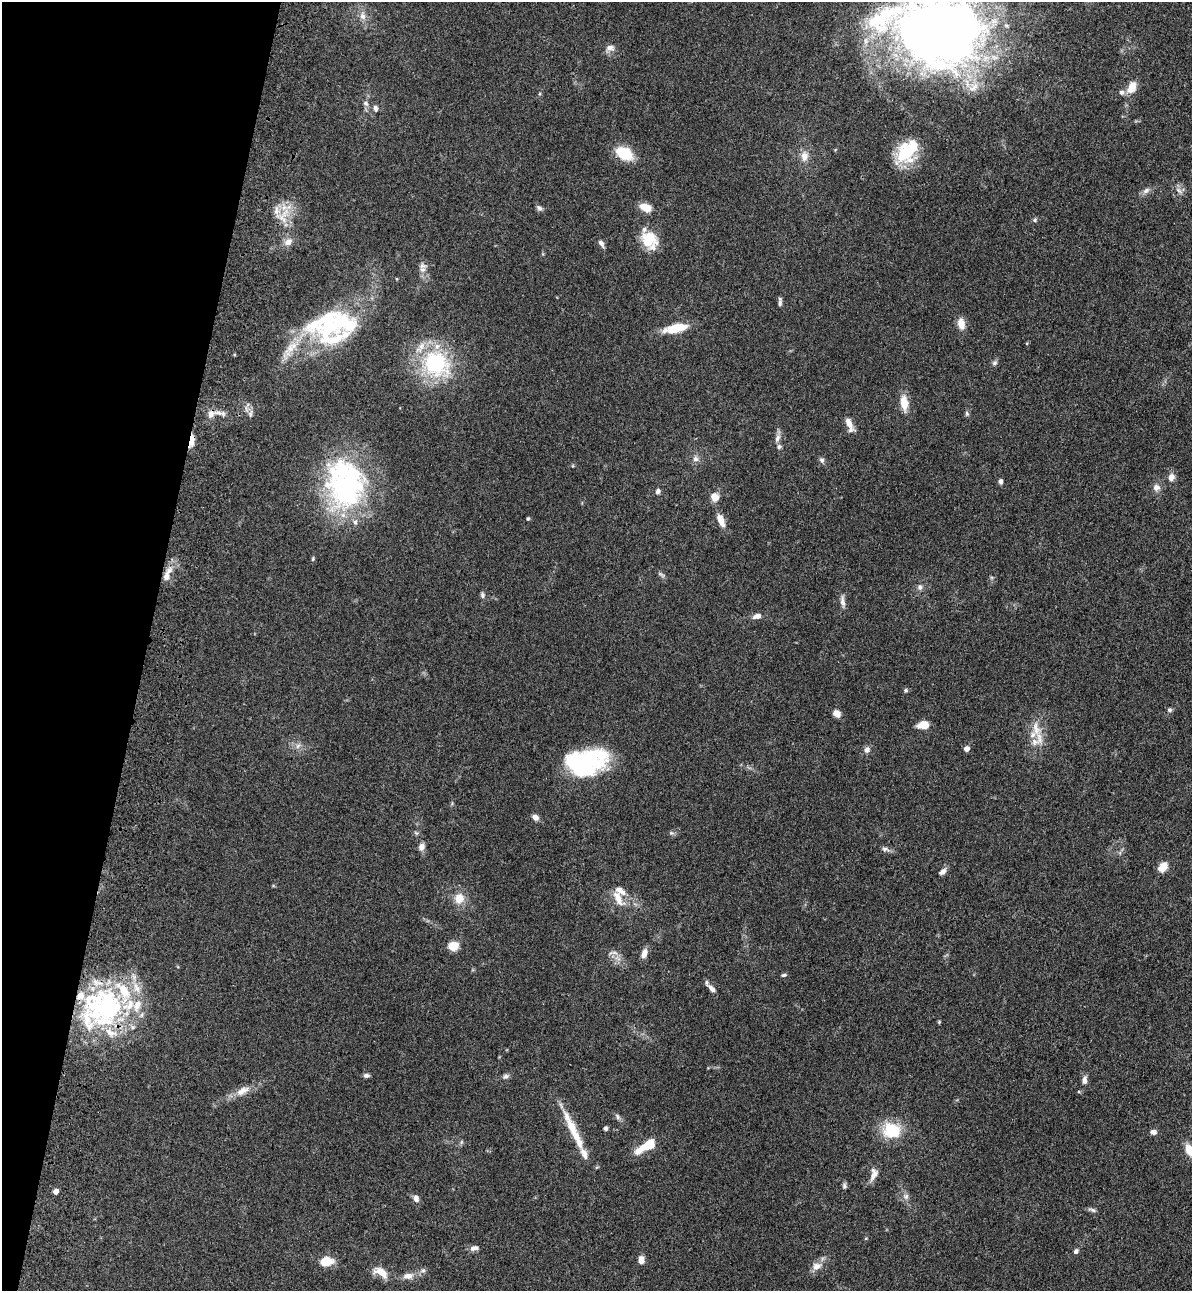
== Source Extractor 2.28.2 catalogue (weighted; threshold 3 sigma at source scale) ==
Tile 9 of 4 x 4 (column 1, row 3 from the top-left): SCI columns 354-1543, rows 1326-2614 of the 5346 x 5227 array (HDU 1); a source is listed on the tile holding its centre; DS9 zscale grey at full resolution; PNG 1194 x 1293 px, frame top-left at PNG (2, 2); no overlay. Shown black and unused: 12% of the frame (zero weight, under 3 of 4 exposures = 6% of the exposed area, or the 3 px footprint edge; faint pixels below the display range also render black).
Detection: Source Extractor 2.28.2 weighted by HDU 2 'WHT'; one run over the whole footprint, this tile lists its part. Background 0.0962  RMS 0.0061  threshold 0.0274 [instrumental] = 3 sigma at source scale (4.5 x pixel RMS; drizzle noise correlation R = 1.50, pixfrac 1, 0.05/0.05 arcsec/px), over >= 5 px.
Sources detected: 133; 4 inside a brighter object's white glare — not listed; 26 inside a brighter listed object's ellipse — not listed separately; the other 103 listed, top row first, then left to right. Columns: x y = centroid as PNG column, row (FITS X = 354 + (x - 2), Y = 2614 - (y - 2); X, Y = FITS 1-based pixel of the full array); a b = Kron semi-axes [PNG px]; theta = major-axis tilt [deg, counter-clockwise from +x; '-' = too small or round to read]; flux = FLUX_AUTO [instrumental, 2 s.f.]
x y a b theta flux
362 16 12 8 -78 4
939 31 92 74 -9 540
610 48 12 9 6 3.4
1132 87 15 9 63 7.6
366 103 9 6 -40 1.8
376 108 8 6 -83 2.1
907 152 28 20 51 30
624 153 14 9 -28 28
804 156 14 10 88 5.4
1179 190 12 5 -38 2.3
1146 191 11 7 38 2.5
284 207 7 5 44 2.9
645 207 14 8 -21 7.7
539 208 9 6 -42 1.8
283 219 19 8 -48 7
1035 220 6 5 - 1
649 239 21 20 - 16
288 242 12 9 28 4.4
601 244 11 5 -57 2.1
422 266 12 9 -9 3
780 302 12 4 88 1.6
961 324 15 9 -79 5.6
330 327 46 36 65 63
676 328 26 9 11 16
290 349 45 11 51 14
994 363 7 6 - 1.4
435 364 35 29 -34 58
904 403 17 8 -84 9
250 413 12 6 74 2
967 413 7 5 -88 1.1
211 414 11 9 61 3.9
849 424 19 7 -67 5.1
777 438 12 7 72 2.9
192 441 16 6 80 4.9
695 459 8 8 - 2.4
822 460 8 6 -77 1.6
1171 477 10 8 71 3.3
1000 481 6 5 - 1.7
1156 487 10 9 - 3.3
347 488 61 48 57 110
658 491 7 5 72 1.9
714 497 11 10 - 4.9
528 518 4 3 - 0.86
721 520 16 7 -66 6.4
313 559 6 4 83 0.8
661 575 11 4 -33 1.3
166 577 13 9 82 5.3
920 587 9 6 -89 1.9
482 595 8 6 -86 1.4
843 601 18 6 -84 3.1
757 616 11 6 14 3.5
905 690 6 5 - 1
1169 710 6 6 - 1.3
837 713 9 7 -36 3.6
923 725 12 8 12 7
1036 729 25 12 -75 11
298 746 8 6 46 2
967 749 5 5 - 3
867 750 7 7 - 3
579 762 33 23 -14 63
535 817 7 6 - 3.6
416 833 6 5 - 1
671 833 7 5 10 1.2
421 847 9 8 - 3
885 849 12 6 -10 2.1
1163 867 9 6 50 9.7
942 872 9 6 39 2.8
459 898 14 12 76 8.3
618 898 26 11 -64 8.7
453 946 13 11 6 6.6
614 953 13 5 -12 2.4
644 954 12 7 69 4.3
784 975 6 5 - 1
712 989 13 7 -50 3.3
108 1007 64 36 53 110
939 1022 4 4 - 0.61
366 1075 8 5 -5 1.6
506 1076 9 6 23 1.8
1084 1080 11 6 79 2.9
242 1091 22 10 29 7.2
1079 1092 5 3 - 0.62
618 1117 10 5 -62 1.7
606 1128 5 4 - 1.3
891 1130 23 19 -3 22
1153 1132 8 6 -6 2.5
578 1139 33 11 -64 11
461 1142 6 4 89 0.88
647 1146 22 8 32 18
1189 1150 13 8 -69 8.5
874 1174 16 8 73 4.5
844 1186 9 5 -84 1.3
55 1191 5 5 - 3.7
906 1196 8 7 - 2.2
416 1198 9 7 -69 3
1093 1210 11 5 -16 1.6
474 1248 12 6 12 2.5
1076 1251 6 5 - 1.6
641 1260 9 6 -88 3.8
326 1261 12 8 11 13
817 1266 14 9 24 5.1
423 1270 8 5 16 1.6
381 1272 20 10 -29 8.3
408 1276 15 9 5 5
Overlapping masked pixels (flux is a lower limit): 2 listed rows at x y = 192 441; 108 1007
Isophote crosses this tile's border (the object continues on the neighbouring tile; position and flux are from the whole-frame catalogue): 2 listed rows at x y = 939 31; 1189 1150